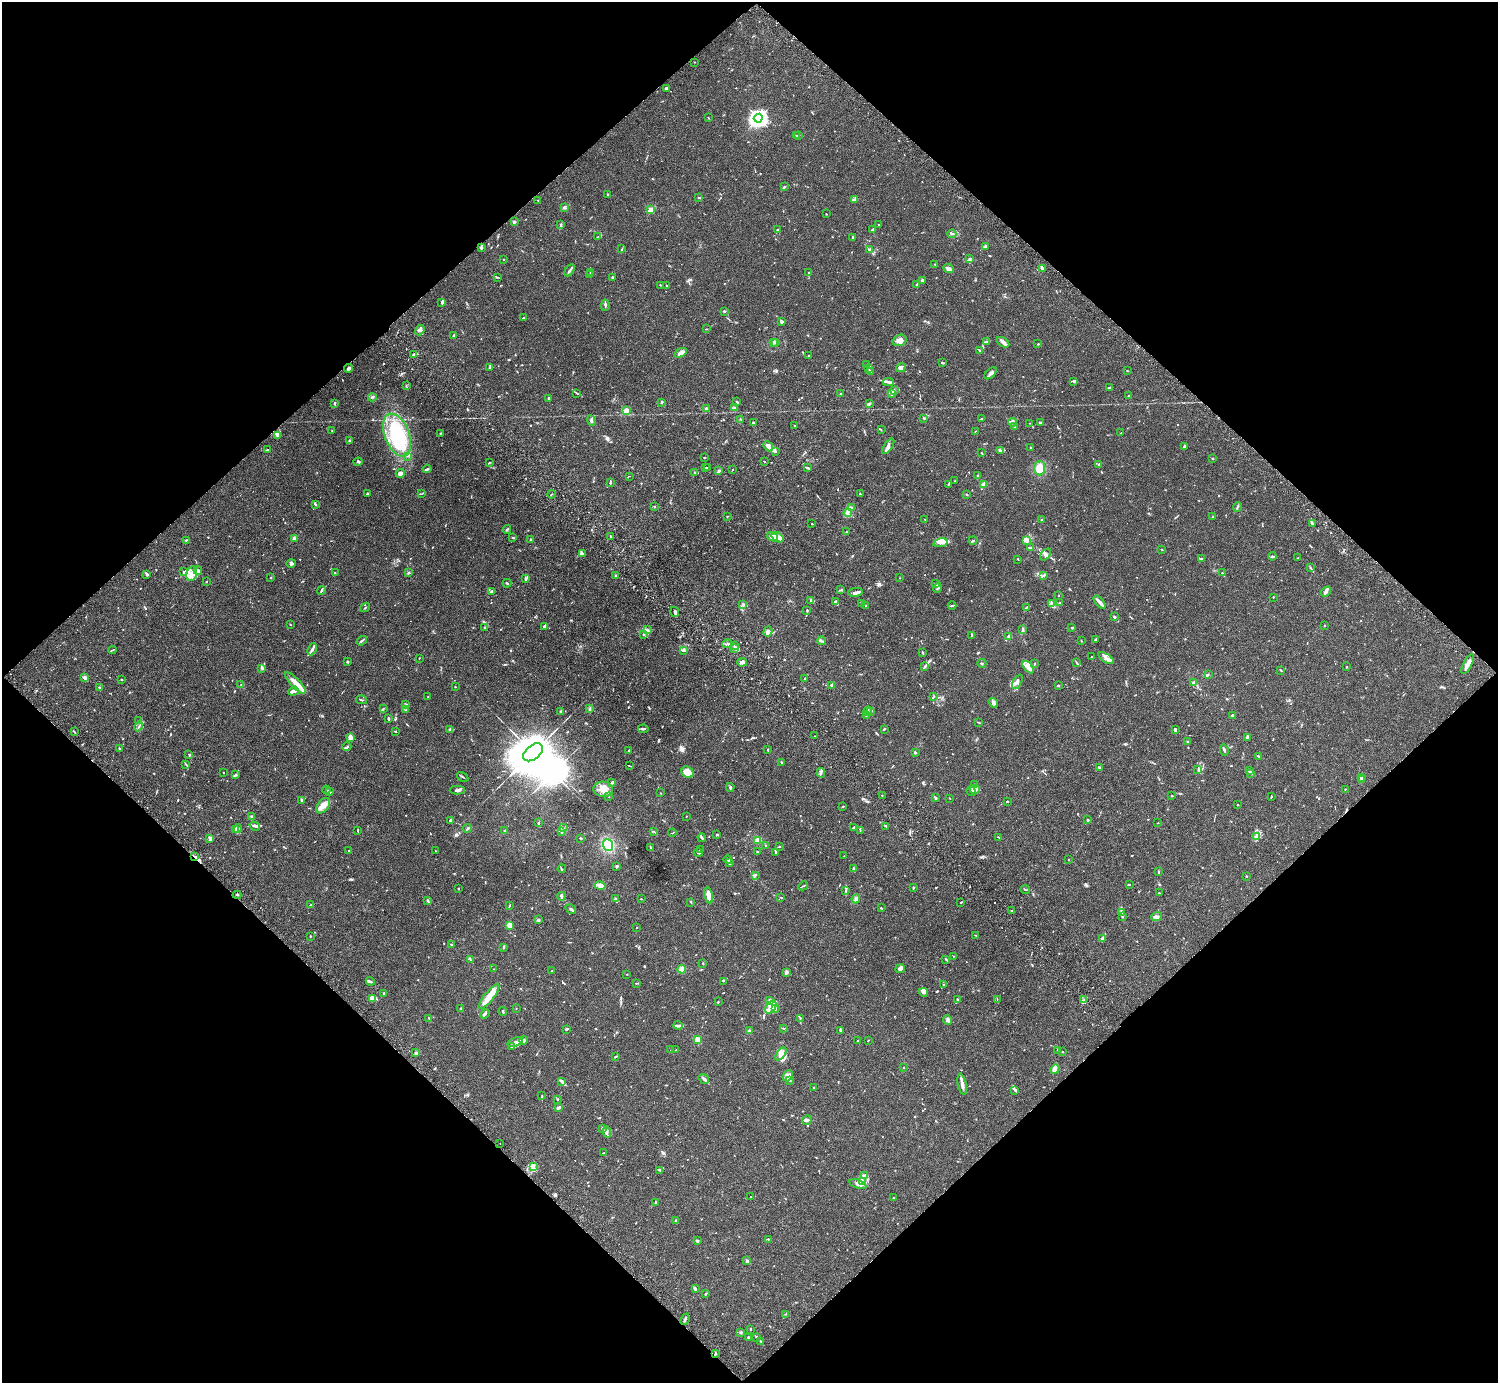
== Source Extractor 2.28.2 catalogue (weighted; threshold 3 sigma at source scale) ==
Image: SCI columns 45-6027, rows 206-5729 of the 6074 x 6074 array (HDU 1 of 3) = the unmasked area's bounding box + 8 px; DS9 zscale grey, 4 x 4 block average (1 PNG px = mean of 4 x 4 image px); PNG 1500 x 1385 px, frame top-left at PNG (2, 2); each listed source drawn as its Kron ellipse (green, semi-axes under 4 px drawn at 4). Shown black and unused: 50% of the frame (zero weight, under 3 of 6 exposures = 3% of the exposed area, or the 3 px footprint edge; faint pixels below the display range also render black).
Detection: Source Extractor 2.28.2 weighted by HDU 2 'WHT'. Background 0.0146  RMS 0.002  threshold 0.00807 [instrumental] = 3 sigma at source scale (4.09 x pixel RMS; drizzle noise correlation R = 1.36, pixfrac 0.8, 0.05/0.05 arcsec/px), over >= 5 px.
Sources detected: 1201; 3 too faint to see at this stretch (4 x 4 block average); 2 inside a brighter object's white glare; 4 cosmic-ray / hot-pixel residue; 2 long thin detections or spike segments (spike, bleed or trail) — neither listed nor drawn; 68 coinciding with a brighter row at this scale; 98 inside a brighter listed object's ellipse — not listed separately; of the other 1024, all 500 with FLUX_AUTO >= 0.566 (the completeness limit of this list) listed and drawn (524 fainter detections not listed), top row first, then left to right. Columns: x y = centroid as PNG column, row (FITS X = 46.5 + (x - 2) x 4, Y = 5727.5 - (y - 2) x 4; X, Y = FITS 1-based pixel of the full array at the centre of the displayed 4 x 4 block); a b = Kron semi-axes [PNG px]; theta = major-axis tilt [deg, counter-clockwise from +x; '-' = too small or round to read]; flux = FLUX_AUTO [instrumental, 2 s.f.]
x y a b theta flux
695 62 2 2 - 0.57
666 89 4 3 - 1.7
708 118 2 2 - 0.57
758 118 4 4 - 350
799 135 4 2 - 0.87
796 136 3 2 - 2
784 187 3 2 - 1.5
607 195 4 2 - 0.65
699 198 3 2 - 1.3
538 200 2 2 - 0.95
855 200 3 2 - 1
564 207 2 2 - 14
650 210 2 2 - 41
826 214 2 2 - 0.74
514 222 3 3 - 2.2
878 224 2 2 - 0.77
561 225 2 2 - 0.6
777 229 3 2 - 0.81
872 229 3 2 - 1.2
952 234 4 2 - 1.2
597 237 3 2 - 1
852 238 3 2 - 1
985 246 3 2 - 3.1
482 247 3 2 - 1.8
622 249 3 2 - 0.66
870 249 2 2 - 3
504 259 2 2 - 1.2
970 259 4 3 - 2.1
935 264 3 2 - 0.72
948 268 5 3 - 4.9
1042 268 4 2 - 2
570 270 7 2 59 1.8
591 272 2 2 - 0.87
809 272 2 2 - 0.6
590 275 2 2 - 1.6
497 277 3 2 - 1
612 277 2 2 - 2
923 280 4 3 - 1.4
917 284 2 2 - 1
660 285 2 2 - 0.59
666 286 2 2 - 0.7
442 302 3 2 - 3.2
605 305 6 2 88 1.6
724 311 2 2 - 2.4
523 318 4 2 - 0.79
781 321 3 2 - 2.6
706 329 3 2 - 0.81
420 330 5 3 - 3.1
454 335 3 2 - 0.85
900 340 7 5 18 6.7
986 341 3 2 - 1.7
773 342 2 2 - 2.2
776 342 2 2 - 0.72
1003 342 7 4 -34 3.5
1038 344 2 2 - 1.4
980 351 3 2 - 0.62
681 353 6 3 32 8.9
413 354 3 2 - 1.7
808 356 2 2 - 0.86
942 363 4 2 - 1.2
867 365 3 2 - 1.4
490 367 3 2 - 0.82
348 368 4 2 - 2.1
901 368 5 3 - 2.3
869 369 2 2 - 0.63
1127 371 2 2 - 0.65
871 372 4 2 - 1
990 373 7 3 44 3.7
888 382 5 2 - 2.3
1074 382 3 2 - 1.3
406 386 4 2 - 0.73
1109 388 4 2 - 3.1
894 391 2 2 - 1
577 393 4 2 - 0.89
840 394 2 2 - 0.71
892 394 2 2 - 0.63
1129 395 2 2 - 0.98
372 397 4 2 - 1.2
549 398 3 2 - 1.8
662 402 2 2 - 1.5
737 402 4 2 - 1.1
335 403 3 2 - 1.6
869 404 2 2 - 0.84
734 407 4 2 - 1.3
706 409 2 2 - 3.9
626 410 2 2 - 36
924 418 3 2 - 1.2
740 419 2 2 - 0.75
981 419 4 2 - 0.73
591 420 6 2 -70 2.2
1013 422 4 2 - 1.7
1041 422 3 2 - 1.5
754 423 4 2 - 1.9
1030 423 2 2 - 0.59
795 426 2 2 - 0.8
1014 427 4 2 - 0.7
881 430 3 2 - 0.57
332 431 2 2 - 0.67
975 431 2 2 - 0.77
441 433 2 2 - 1.1
1121 433 2 2 - 1.2
397 435 22 12 -69 75
277 436 3 2 - 0.71
350 440 3 2 - 0.88
768 446 5 3 - 3.1
888 446 9 3 57 4.1
1185 446 2 2 - 4.2
1030 448 2 2 - 0.94
267 450 3 2 - 0.93
1000 450 2 2 - 0.67
775 451 3 2 - 1
981 453 2 2 - 0.75
407 456 2 2 - 0.64
704 457 2 2 - 0.84
1212 459 2 2 - 1.3
358 462 4 3 - 2.1
489 462 3 2 - 0.67
764 462 3 2 - 0.66
1099 464 2 2 - 1.3
807 467 3 3 - 1.4
705 468 3 2 - 0.58
708 468 2 2 - 0.94
1040 468 7 5 87 14
427 469 4 2 - 1.5
733 469 2 2 - 0.93
719 471 3 2 - 2.5
400 473 4 3 - 5.1
695 473 3 2 - 1.3
977 475 2 2 - 1.1
629 476 3 2 - 0.63
955 481 3 2 - 0.65
610 483 2 2 - 1.1
948 484 3 2 - 1
984 484 2 2 - 11
367 494 2 2 - 1
421 494 4 2 - 0.78
552 494 4 2 - 0.61
860 494 2 2 - 1.1
967 495 2 2 - 0.92
315 504 3 2 - 1.1
654 507 2 2 - 1.5
851 507 4 2 - 1.5
1237 507 4 2 - 1.1
848 513 4 3 - 2.6
727 516 3 2 - 0.76
1213 517 2 2 - 1.2
925 519 2 2 - 0.57
1041 520 2 2 - 0.88
1312 523 3 2 - 1.4
812 524 2 2 - 1.6
507 529 4 2 - 1.8
847 531 2 2 - 0.62
611 536 2 2 - 1.5
773 537 6 3 -31 8.5
778 537 7 3 -34 13
294 538 2 2 - 21
513 538 4 2 - 1.1
531 539 3 2 - 0.95
186 540 2 2 - 1
973 540 4 2 - 1.2
1026 540 2 2 - 12
940 543 7 3 12 4.4
1030 548 3 2 - 0.98
1162 549 2 2 - 0.74
582 553 2 2 - 0.76
1045 554 7 3 50 2.5
1272 556 4 2 - 1.3
1201 558 2 2 - 0.75
1298 558 3 2 - 0.77
1018 559 3 2 - 0.65
291 563 4 3 - 2.7
1311 568 2 2 - 0.58
198 571 4 3 - 2
183 572 3 2 - 0.91
335 573 2 2 - 0.67
408 573 3 2 - 0.93
1222 573 2 2 - 0.65
146 574 3 2 - 0.93
192 574 7 5 75 7
615 576 3 2 - 1.6
1043 576 3 3 - 1.6
271 577 2 2 - 0.9
525 578 3 2 - 1.2
900 578 2 2 - 0.68
206 582 2 2 - 0.64
507 583 4 2 - 1.3
936 583 2 2 - 0.64
937 588 5 2 - 1.2
321 590 4 2 - 1.2
841 590 2 2 - 0.64
491 591 4 3 - 1.5
856 592 7 3 8 4.1
1326 592 6 3 46 3.6
1059 595 2 2 - 0.59
1273 597 2 2 - 1.1
811 600 3 3 - 1.4
835 602 4 3 - 2.7
1099 602 8 3 -49 4.3
1051 603 3 2 - 1.2
1060 603 2 2 - 1.3
743 604 3 2 - 1.3
862 604 3 2 - 1.1
952 605 4 2 - 1.5
866 606 3 2 - 0.61
1027 607 3 2 - 1.3
365 608 5 2 - 0.74
807 610 2 2 - 0.59
675 612 5 3 - 2.5
1114 617 2 2 - 1.9
290 625 2 2 - 0.63
544 626 4 2 - 3.8
1324 626 2 2 - 0.71
484 627 2 2 - 1.3
1072 628 2 2 - 5
1023 629 4 2 - 1
648 630 3 3 - 1.4
768 632 5 3 - 2.6
643 634 2 2 - 0.62
972 635 2 2 - 0.64
1009 636 3 2 - 2.2
1081 640 2 2 - 0.65
1096 640 4 2 - 1.7
362 641 5 2 - 1.8
821 641 4 2 - 1.5
727 644 5 2 - 2.1
735 646 2 2 - 0.62
734 648 3 2 - 1.6
312 649 6 3 65 2.6
112 650 4 2 - 0.95
683 651 3 2 - 1
922 652 3 2 - 1.2
1091 657 2 2 - 0.62
419 658 2 2 - 1.5
1106 658 8 3 -32 5.2
348 661 3 2 - 0.83
742 662 5 3 - 4.4
1076 662 4 2 - 1
982 663 4 2 - 0.88
1034 664 3 2 - 0.66
1468 664 11 3 62 10
924 667 2 2 - 0.66
1028 667 7 3 -50 4.3
1347 667 2 2 - 0.71
262 668 2 2 - 2.3
1281 670 3 2 - 0.76
1208 674 2 2 - 0.71
85 678 2 2 - 3.7
805 678 3 2 - 0.97
121 679 2 2 - 0.71
1017 682 8 4 63 4.4
296 683 14 4 -46 9.9
1194 683 2 2 - 3.5
241 685 2 2 - 0.7
832 685 3 2 - 2.8
1059 686 3 2 - 0.76
99 687 2 2 - 0.96
455 687 2 2 - 0.68
294 691 5 4 - 3.5
934 696 3 2 - 0.66
428 697 2 2 - 0.6
362 700 6 2 -12 1.3
993 703 5 3 - 4.5
406 705 3 2 - 1.2
590 708 3 2 - 1.2
383 709 3 2 - 0.69
406 710 3 2 - 0.77
561 711 2 2 - 1.7
868 711 5 2 - 1.8
871 711 3 2 - 1.6
866 715 2 2 - 0.57
1233 715 2 2 - 2.4
389 719 2 2 - 2.5
139 720 2 2 - 0.73
979 722 4 2 - 0.82
139 727 5 2 - 1.1
449 729 2 2 - 1
643 729 5 2 - 2.3
884 729 3 2 - 0.92
1175 730 3 2 - 1.6
395 731 3 2 - 0.79
74 732 4 2 - 1.1
815 736 2 2 - 0.9
350 737 4 3 - 6.4
1247 737 4 2 - 2.2
1188 742 2 2 - 0.63
347 747 4 2 - 1.8
119 748 3 2 - 0.96
768 750 3 2 - 0.79
1224 750 6 2 -77 2.4
628 751 3 2 - 1.2
533 752 11 7 40 6600
915 753 2 2 - 2.7
189 754 3 2 - 0.58
1259 756 3 2 - 1.4
781 762 3 2 - 1.1
186 764 3 2 - 0.83
630 766 3 2 - 0.85
1100 767 3 2 - 1.2
1198 770 4 3 - 1.4
1249 771 3 2 - 0.81
687 772 6 5 - 13
224 773 2 2 - 1.1
821 773 5 2 - 1.9
236 774 2 2 - 0.89
1251 774 3 2 - 0.67
463 777 6 2 -32 1.1
1361 777 3 2 - 1.7
1361 780 3 2 - 1
612 782 3 2 - 1.8
974 784 2 2 - 1.7
730 787 4 2 - 1.2
603 789 10 7 -10 10
975 789 5 2 - 2.4
1345 789 2 2 - 0.8
326 790 4 2 - 0.7
457 790 7 2 0 3.1
329 791 3 2 - 1
971 791 5 2 - 3.4
660 793 2 2 - 0.59
882 795 2 2 - 0.92
1172 796 2 2 - 1.3
609 797 2 2 - 0.69
1271 797 3 2 - 0.84
936 798 2 2 - 3.4
950 798 2 2 - 0.67
302 800 3 2 - 2.1
1007 801 2 2 - 1.4
1237 805 2 2 - 0.76
323 806 8 5 52 9.2
843 806 3 2 - 0.63
686 816 2 2 - 0.7
252 817 4 2 - 0.94
1087 820 3 2 - 1.5
451 821 3 2 - 5.1
538 823 3 2 - 1.5
1158 823 2 2 - 0.59
255 826 5 3 - 2.3
886 826 4 2 - 1.1
853 827 4 2 - 1.5
238 828 4 2 - 1.5
468 828 4 2 - 1.3
563 828 3 2 - 0.62
235 829 3 2 - 0.91
860 830 4 2 - 0.83
358 831 2 2 - 0.63
505 831 2 2 - 0.77
654 831 2 2 - 0.58
562 832 3 2 - 1
672 833 4 2 - 0.73
717 835 2 2 - 1.2
1257 836 3 2 - 0.86
998 837 3 2 - 0.77
580 838 3 2 - 1
702 838 4 2 - 1.3
210 839 2 2 - 0.78
758 840 3 2 - 7.9
608 845 6 5 - 34
765 845 3 2 - 1.1
779 847 2 2 - 1.1
650 848 3 2 - 0.81
700 850 4 2 - 1.3
349 851 2 2 - 1.1
435 851 2 2 - 0.6
757 852 2 2 - 1.2
776 852 2 2 - 0.77
698 853 4 2 - 2.1
844 856 2 2 - 0.61
195 857 3 2 - 1.2
728 860 4 2 - 2.3
1068 860 2 2 - 0.63
730 863 4 2 - 1.6
617 866 2 2 - 1.9
562 869 4 2 - 1.2
853 869 4 2 - 0.97
1158 871 3 2 - 0.67
755 875 3 2 - 1.2
1246 876 2 2 - 0.75
1129 884 2 2 - 0.77
600 886 5 3 - 7.5
803 886 5 2 - 0.95
459 888 2 2 - 0.98
913 888 3 2 - 1.5
1025 889 5 2 - 0.77
846 890 3 2 - 1
1159 893 2 2 - 0.64
237 895 4 2 - 1
708 895 8 3 -79 11
561 896 4 2 - 3.1
781 897 3 2 - 0.72
615 898 2 2 - 0.93
641 899 2 2 - 1
856 899 4 3 - 3.4
428 900 3 2 - 0.86
691 902 2 2 - 1.2
961 902 2 2 - 0.86
310 905 3 2 - 0.64
509 905 4 2 - 0.77
881 908 3 2 - 0.76
571 909 6 2 -33 1.9
1011 911 3 2 - 1.2
1122 913 4 3 - 2.1
1122 916 2 2 - 0.74
1157 916 5 3 - 3.5
538 920 3 2 - 1.4
510 925 4 3 - 5.3
637 928 2 2 - 0.67
976 935 2 2 - 0.73
310 936 2 2 - 0.83
1102 938 4 3 - 1.7
452 945 3 3 - 1.7
504 947 3 2 - 1.2
953 956 2 2 - 0.59
946 959 3 2 - 1.1
470 960 3 2 - 0.83
703 963 2 2 - 0.65
494 969 2 2 - 0.97
682 969 4 3 - 6.7
900 969 5 3 - 3.9
552 971 2 2 - 0.98
786 972 3 2 - 3.7
627 974 2 2 - 0.63
370 981 4 2 - 2.1
723 981 3 2 - 0.7
636 983 3 2 - 0.69
944 984 4 2 - 0.68
923 992 4 3 - 2.5
384 993 3 2 - 1
489 997 15 4 51 14
372 998 4 2 - 11
997 999 3 2 - 0.6
958 1000 3 2 - 0.8
1084 1000 2 2 - 0.69
770 1001 3 2 - 2.2
718 1002 3 2 - 0.57
771 1007 7 4 55 6.5
516 1008 2 2 - 1
776 1008 3 2 - 1.4
461 1009 4 2 - 1.6
503 1011 4 2 - 1.3
485 1014 5 2 - 1.6
429 1019 3 2 - 0.68
800 1019 4 2 - 0.84
948 1020 5 2 - 4.9
678 1025 4 3 - 1.8
783 1028 4 2 - 0.7
566 1029 3 2 - 2.7
840 1030 3 2 - 1.7
750 1031 3 2 - 1.2
524 1040 4 2 - 1.6
697 1040 2 2 - 33
868 1040 3 2 - 0.57
858 1041 3 2 - 1
515 1042 8 3 20 4.4
512 1047 3 2 - 1.1
671 1050 3 2 - 0.66
676 1050 2 2 - 0.92
1058 1050 3 2 - 1.3
1063 1052 2 2 - 0.63
416 1053 2 2 - 2.4
781 1054 7 4 52 8.6
615 1056 3 2 - 1.5
903 1067 2 2 - 0.86
1055 1069 5 3 - 2.9
788 1076 6 5 - 4.2
704 1079 6 3 -35 2.7
789 1080 3 2 - 1.3
561 1081 3 2 - 1.1
962 1084 11 3 -78 6
813 1088 2 2 - 0.81
1015 1090 2 2 - 0.67
542 1096 2 2 - 0.71
557 1099 3 2 - 0.73
559 1107 4 2 - 4.8
807 1120 5 3 - 2.2
602 1128 3 2 - 1.2
607 1132 5 2 - 2
500 1144 2 2 - 0.77
603 1153 4 2 - 0.61
533 1167 3 2 - 1.8
660 1170 2 2 - 1.5
864 1175 3 3 - 1.8
862 1181 4 3 - 2.8
858 1184 9 4 -18 5.6
750 1197 2 2 - 0.77
893 1198 2 2 - 0.66
656 1202 2 2 - 1.5
676 1221 3 2 - 3
768 1239 2 2 - 0.64
697 1241 3 2 - 2.6
747 1261 3 2 - 1.6
695 1289 4 3 - 1.7
706 1294 3 2 - 1.4
785 1314 2 2 - 0.65
685 1319 6 2 64 2.8
750 1329 2 2 - 0.98
740 1332 3 2 - 1.5
749 1337 3 2 - 0.74
757 1337 2 2 - 2.1
761 1341 2 2 - 0.63
715 1353 3 2 - 0.87
Overlapping masked pixels (flux is a lower limit): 1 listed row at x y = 195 857
Diffuse or blended objects may show on this block-average render without a row.